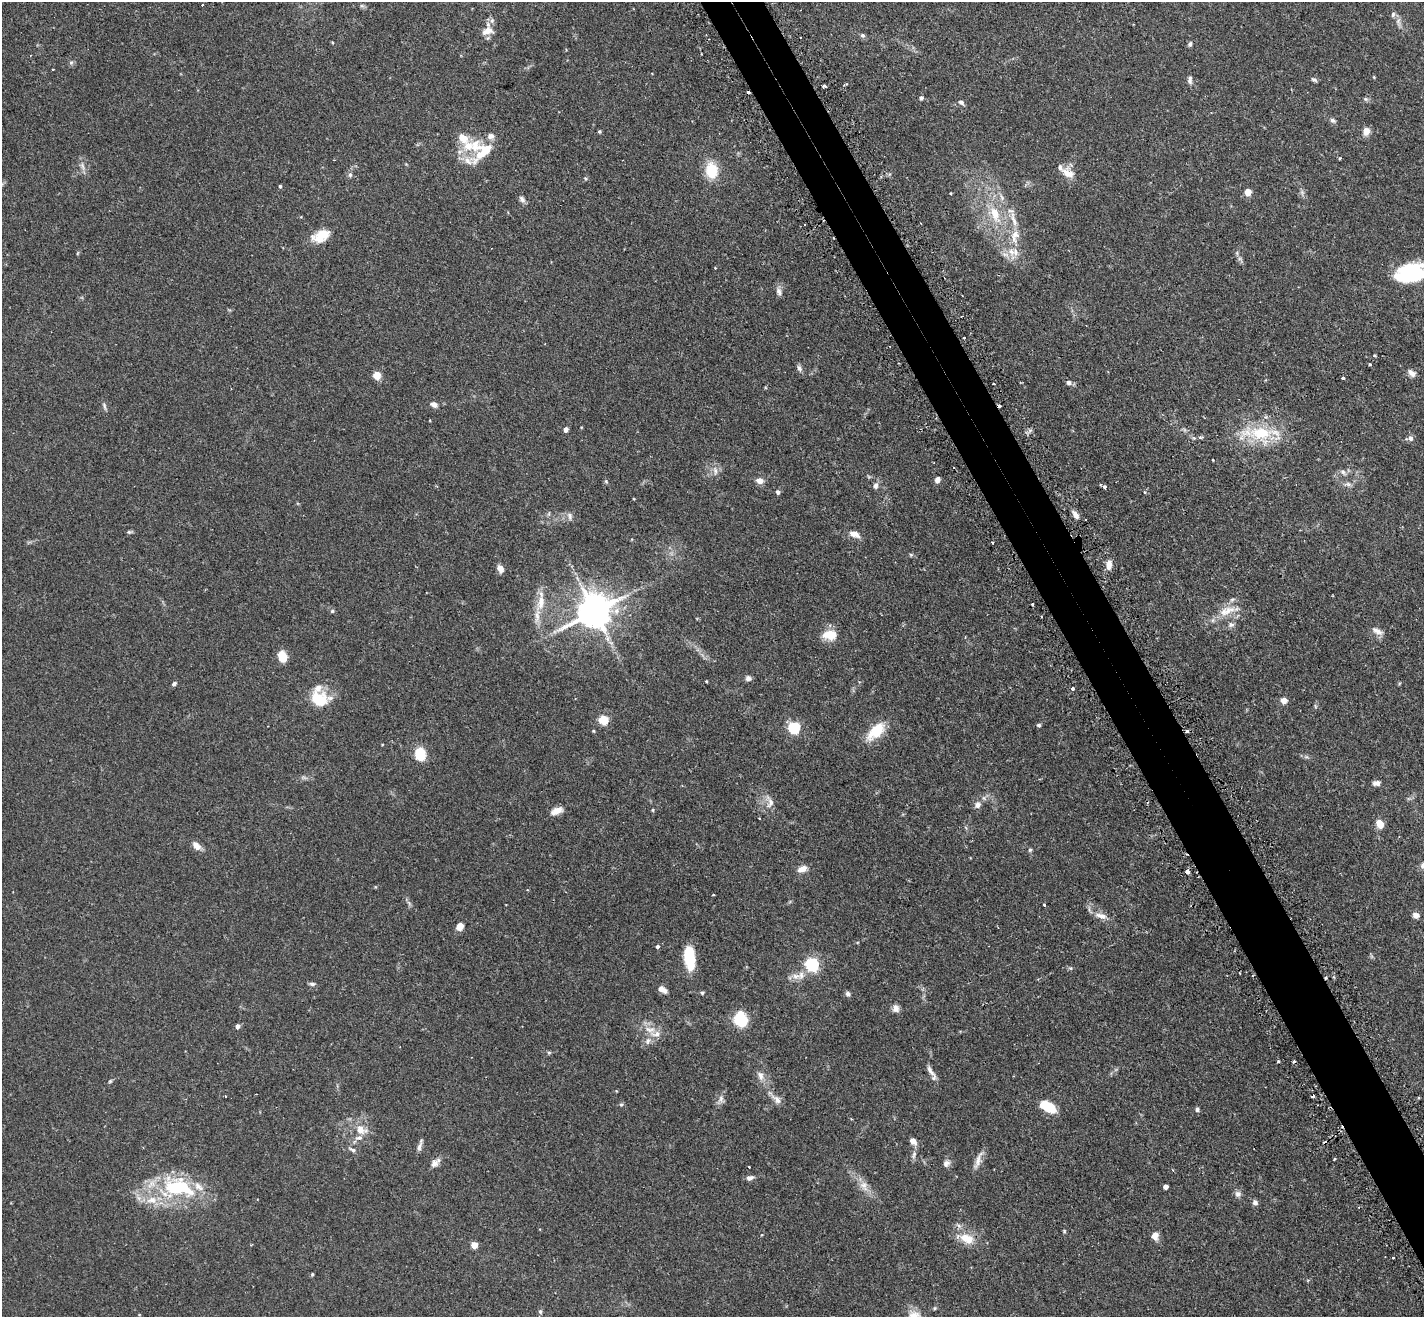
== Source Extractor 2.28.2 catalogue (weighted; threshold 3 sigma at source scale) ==
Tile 6 of 4 x 4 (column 2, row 2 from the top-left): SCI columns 1467-2888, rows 2813-4127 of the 5775 x 5761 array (HDU 1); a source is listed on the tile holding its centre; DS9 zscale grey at full resolution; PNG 1426 x 1319 px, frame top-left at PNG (2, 2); no overlay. Shown black and unused: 4% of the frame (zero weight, under 2 of 3 exposures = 4% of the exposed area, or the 3 px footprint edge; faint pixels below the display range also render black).
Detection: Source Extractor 2.28.2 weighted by HDU 2 'WHT'; one run over the whole footprint, this tile lists its part. Background 0.211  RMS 0.0069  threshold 0.0309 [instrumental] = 3 sigma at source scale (4.5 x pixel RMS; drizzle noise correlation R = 1.50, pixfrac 1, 0.05/0.05 arcsec/px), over >= 5 px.
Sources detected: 194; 14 cosmic-ray / hot-pixel residue — not listed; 17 inside a brighter listed object's ellipse — not listed separately; the other 163 listed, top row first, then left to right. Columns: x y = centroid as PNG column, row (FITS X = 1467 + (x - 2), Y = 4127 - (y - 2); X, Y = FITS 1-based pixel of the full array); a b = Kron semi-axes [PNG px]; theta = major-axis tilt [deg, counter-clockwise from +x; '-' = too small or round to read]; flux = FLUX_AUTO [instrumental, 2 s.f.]
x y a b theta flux
362 6 6 6 - 1.2
1393 14 7 5 73 1.4
1398 22 13 6 -87 2.7
487 31 16 10 20 6.6
862 35 6 6 - 1.5
332 42 4 3 - 0.58
1190 44 7 5 63 1.3
71 63 6 5 - 1.3
53 69 3 2 - 0.55
1374 77 4 4 - 0.56
1190 79 11 5 -88 2.3
1314 80 8 5 -30 1.3
846 84 5 3 - 0.82
824 86 4 3 - 1.9
748 91 3 3 - 7.2
921 98 5 4 - 1.5
1365 99 6 5 - 1.2
961 102 8 6 -38 1.8
1332 120 8 6 -39 1.6
599 131 5 4 - 0.81
1366 131 8 7 - 5.5
491 136 10 8 -6 3.1
475 145 20 16 88 15
82 166 10 6 -70 2.6
711 170 17 12 -82 19
1068 173 18 13 -38 7.5
350 175 7 6 - 1.5
585 178 5 4 - 0.85
280 186 4 4 - 0.96
1248 192 5 5 - 13
1302 192 8 6 -89 1.8
951 193 3 3 - 0.68
1002 197 11 5 -67 2.4
522 199 9 6 -48 2.3
995 213 21 13 -70 15
321 236 23 13 25 12
1015 236 24 11 85 12
1005 254 12 6 -20 3.1
715 268 3 3 - 0.5
1412 273 37 17 11 56
779 291 12 7 -74 2.8
964 338 2 2 - 0.67
1375 355 4 3 - 0.63
1370 364 3 3 - 0.87
799 368 9 6 -67 2.1
1412 373 10 7 -33 3.2
377 375 5 5 - 20
1343 378 3 3 - 1.5
1069 382 8 6 -17 2.1
993 384 3 3 - 0.99
434 404 8 6 -23 3.2
104 406 11 4 -74 1.6
1265 417 5 5 - 1.2
566 430 4 4 - 3.3
1261 433 35 14 2 33
1201 438 7 4 -4 1.3
1411 438 8 7 - 2.3
1213 460 3 2 - 0.44
715 470 12 6 -80 3.2
1343 472 8 7 - 2.2
937 480 6 5 - 3.4
760 481 8 6 -7 4.5
1348 484 11 6 -6 2.4
876 485 8 6 83 2.4
1105 487 4 3 - 2.6
778 492 5 4 - 2
634 499 4 2 - 0.49
1076 515 11 5 -57 3.7
570 516 11 7 -72 2.4
129 532 7 4 6 1
854 534 12 7 -22 5.6
911 555 5 5 - 0.88
1109 565 11 7 81 4.6
500 569 8 6 -67 3.8
541 602 26 10 74 11
332 611 5 5 - 1
594 611 11 9 32 1500
1227 611 28 11 20 12
1231 625 9 7 -9 2.2
1377 631 16 7 -27 3.8
830 635 17 11 2 11
282 657 9 6 -76 17
748 678 8 7 - 2
706 681 3 3 - 0.58
174 684 7 5 39 1.4
1073 688 3 3 - 3
319 699 20 17 -28 19
1284 701 7 7 - 3.4
603 720 5 5 - 36
1039 725 5 4 - 1.1
794 728 6 5 - 73
593 731 4 4 - 0.59
876 731 26 13 44 17
382 744 4 3 - 0.45
420 754 11 9 -79 17
1376 783 9 6 3 2.7
770 803 15 9 76 4.7
977 805 8 7 - 3
653 810 4 4 - 0.68
557 811 16 8 23 5.5
1380 824 9 7 -57 6.2
196 846 12 7 -46 4.7
1030 850 5 5 - 0.91
1423 866 10 10 - 3.9
802 869 12 7 25 4.7
1187 871 4 4 - 4.2
527 890 3 2 - 0.77
713 895 3 3 - 0.76
409 903 8 5 -46 1.5
1044 905 3 3 - 0.83
1416 915 9 7 -26 2.8
1101 916 17 7 -16 5.2
460 926 7 7 - 5.5
658 947 4 3 - 2.5
689 958 23 10 -83 24
812 964 6 6 - 120
1070 968 5 3 - 0.75
1239 973 3 2 - 0.65
796 976 13 9 9 5.1
1326 978 3 3 - 1
312 984 8 5 -1 1.5
663 990 10 6 -29 4
702 993 5 4 - 1.1
848 994 7 5 -70 1.8
896 1008 10 8 -78 3.2
740 1019 14 12 -72 24
237 1026 4 4 - 3.2
650 1030 18 9 -6 7
648 1041 11 7 68 3.3
549 1053 5 5 - 0.93
930 1071 18 6 -60 3.8
760 1076 14 8 -63 4.2
110 1081 6 4 44 0.86
616 1091 4 4 - 0.51
225 1096 3 2 - 0.5
721 1099 13 8 86 3.1
776 1099 18 8 -42 4.4
621 1105 6 5 - 1
1048 1107 16 9 -27 17
1197 1109 6 5 - 1.4
361 1130 16 12 -27 9.3
913 1141 8 5 -48 4.6
420 1145 17 4 71 2.5
352 1150 12 5 -25 2
914 1155 13 6 75 2.3
1335 1159 3 2 - 0.76
978 1160 26 7 69 5.1
435 1163 15 8 42 3.9
946 1163 10 8 45 2.9
750 1178 8 5 14 2.7
864 1186 16 11 -66 6.4
178 1187 47 27 -13 57
1165 1187 4 4 - 3.5
1238 1194 9 8 - 2.4
1255 1202 7 7 - 1.9
1064 1231 5 4 - 0.79
1155 1236 8 7 - 5.3
966 1238 26 13 -21 13
474 1245 5 5 - 12
1393 1258 3 2 - 0.77
312 1274 5 4 - 0.78
935 1308 5 5 - 0.8
540 1311 7 5 -90 1.4
Overlapping masked pixels (flux is a lower limit): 3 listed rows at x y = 748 91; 1187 871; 1326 978
Isophote crosses this tile's border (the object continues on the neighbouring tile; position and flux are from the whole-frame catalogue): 2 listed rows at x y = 1412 273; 1423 866